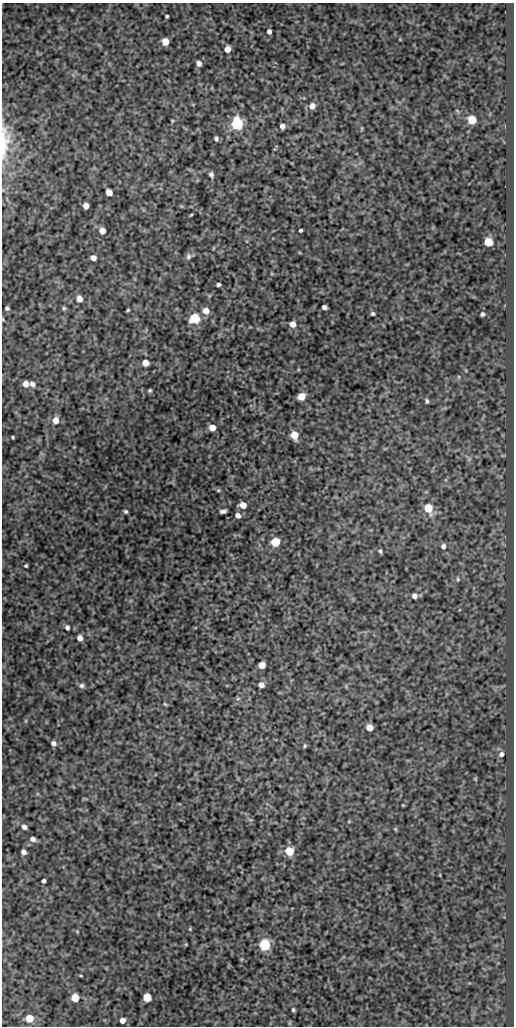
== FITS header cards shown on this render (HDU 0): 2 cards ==
NAXIS1  =                  512
NAXIS2  =                 1024

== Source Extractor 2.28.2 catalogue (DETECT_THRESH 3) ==
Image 512 x 1024 px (HDU 0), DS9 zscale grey, 1 PNG px = 1 image px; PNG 516 x 1028 px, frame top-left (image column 1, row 1024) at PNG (2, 3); no overlay
Background 690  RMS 1.2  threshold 3.63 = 3 sigma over >= 5 px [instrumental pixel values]
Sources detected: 88; all 88 listed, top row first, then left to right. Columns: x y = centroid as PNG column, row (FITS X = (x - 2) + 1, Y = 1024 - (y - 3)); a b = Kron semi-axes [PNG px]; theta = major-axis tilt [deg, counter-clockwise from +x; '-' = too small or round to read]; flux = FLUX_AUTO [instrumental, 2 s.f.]
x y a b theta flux
167 16 3 3 - 120
269 31 4 4 - 330
165 41 5 5 - 1500
227 49 5 5 - 990
199 63 5 4 - 410
312 106 6 6 - 510
472 120 5 5 - 4100
172 121 4 4 - 73
237 123 6 6 - 15000
282 126 5 4 - 430
216 139 4 4 - 180
4 142 55 13 88 2700
211 175 7 5 -67 220
109 192 5 5 - 1000
86 206 5 5 - 630
191 215 4 2 - 79
300 230 3 3 - 140
102 231 5 5 - 760
488 242 5 5 - 4200
188 256 9 7 78 270
93 258 5 4 - 580
218 285 4 3 - 200
79 299 5 5 - 700
324 307 5 4 - 280
7 308 4 4 - 170
64 308 6 5 - 130
128 310 3 3 - 92
206 311 5 5 - 1100
373 314 4 3 - 170
482 314 4 4 - 180
194 318 6 5 - 8800
3 319 4 3 - 68
293 324 5 5 - 880
145 363 5 5 - 1200
459 377 5 3 - 76
25 384 5 5 - 640
32 384 6 5 - 350
150 390 4 3 - 120
301 396 5 5 - 1700
427 401 5 4 - 170
56 420 6 5 - 930
212 427 5 5 - 1200
294 435 6 5 - 2000
13 437 3 3 - 100
503 456 6 4 0 110
468 458 12 6 -48 290
218 490 5 4 - 100
243 505 5 5 - 1100
428 508 6 5 - 3500
126 511 4 3 - 130
223 511 6 4 11 290
238 515 6 5 - 450
275 542 5 5 - 5100
443 546 6 6 - 280
380 551 5 4 - 150
26 566 3 3 - 120
458 579 7 4 -77 120
414 596 5 5 - 430
67 627 5 4 - 250
80 638 5 5 - 530
262 665 5 5 - 1400
81 685 7 6 - 220
261 685 5 5 - 500
238 699 6 4 1 120
165 704 6 3 -35 86
369 727 5 5 - 1200
53 743 5 5 - 330
305 746 5 4 - 120
501 754 6 6 - 320
475 779 5 4 - 78
349 821 5 3 - 74
24 827 5 5 - 310
395 829 5 5 - 94
33 839 6 5 - 350
289 851 5 5 - 3000
23 852 5 4 - 430
44 881 4 4 - 200
190 929 4 4 - 78
77 932 4 4 - 78
186 944 5 4 - 75
265 945 6 5 - 10000
81 976 4 3 - 69
147 997 5 5 - 3000
75 998 5 5 - 2300
293 1010 4 3 - 140
29 1018 5 5 - 2200
123 1020 5 4 - 550
289 1023 6 4 90 91
At the frame edge (FLAGS 8, measured only in part): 2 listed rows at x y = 4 142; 3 319